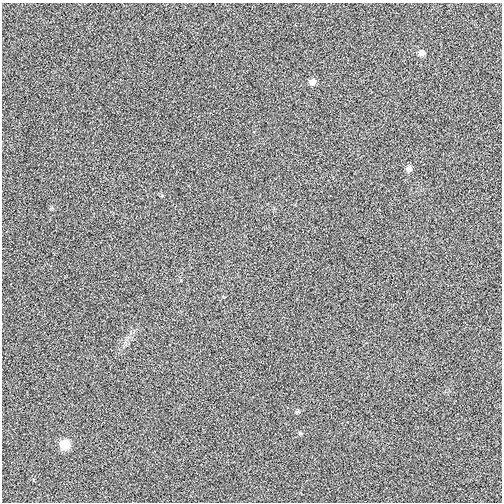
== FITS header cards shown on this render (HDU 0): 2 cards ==
NAXIS1  =                  500
NAXIS2  =                  500

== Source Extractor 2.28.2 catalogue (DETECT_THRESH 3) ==
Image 500 x 500 px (HDU 0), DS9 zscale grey, 1 PNG px = 1 image px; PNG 504 x 504 px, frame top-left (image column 1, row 500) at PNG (2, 3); no overlay
Background 0.00531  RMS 0.066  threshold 0.199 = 3 sigma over >= 5 px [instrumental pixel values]
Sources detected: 5; all 5 listed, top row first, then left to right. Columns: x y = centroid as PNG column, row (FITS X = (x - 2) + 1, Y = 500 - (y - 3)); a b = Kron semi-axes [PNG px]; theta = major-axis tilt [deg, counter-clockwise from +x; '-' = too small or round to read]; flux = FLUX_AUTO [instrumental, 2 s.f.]
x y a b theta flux
422 53 7 7 - 16
312 82 7 6 - 22
409 169 7 7 - 19
300 433 5 5 - 5.6
65 444 8 8 - 100